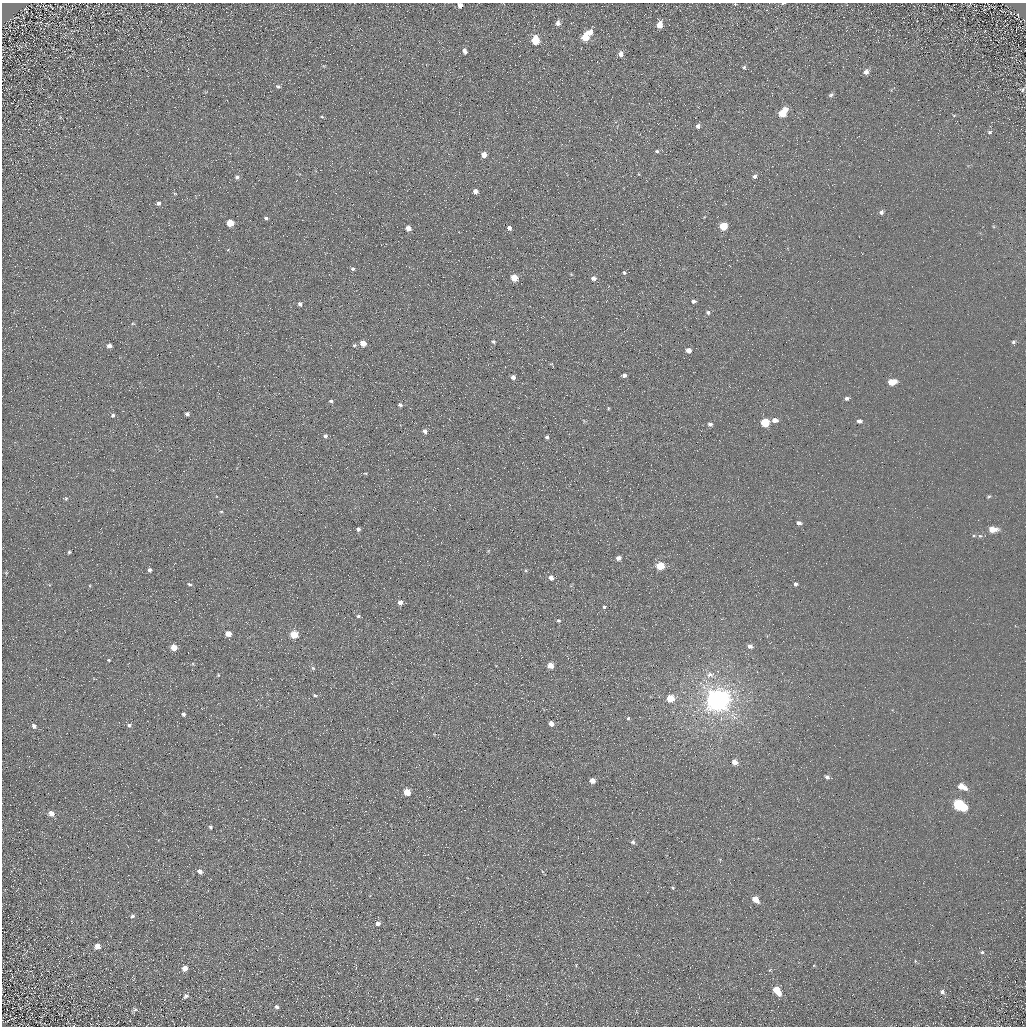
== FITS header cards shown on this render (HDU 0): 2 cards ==
NAXIS1  =                 1024 / Required FITS header
NAXIS2  =                 1024 / Required FITS header

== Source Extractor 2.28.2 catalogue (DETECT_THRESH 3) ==
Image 1024 x 1024 px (HDU 0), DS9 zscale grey, 1 PNG px = 1 image px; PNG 1028 x 1028 px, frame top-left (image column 1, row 1024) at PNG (2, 3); no overlay
Background 5.59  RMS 7.8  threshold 23.3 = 3 sigma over >= 5 px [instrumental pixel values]
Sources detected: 129; all 129 listed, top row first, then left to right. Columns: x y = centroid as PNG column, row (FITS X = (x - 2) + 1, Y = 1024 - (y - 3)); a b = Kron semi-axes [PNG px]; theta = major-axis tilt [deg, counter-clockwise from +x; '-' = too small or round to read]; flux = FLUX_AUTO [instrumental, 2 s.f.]
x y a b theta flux
783 3 5 2 - 470
460 5 4 4 - 2700
407 11 2 2 - 740
1018 15 3 2 - 330
558 23 6 5 - 2200
660 25 7 5 72 4900
590 33 7 5 89 3400
585 37 6 5 - 15000
535 40 6 5 - 20000
464 51 5 4 - 2000
621 54 6 5 - 2500
744 67 5 4 - 670
866 72 7 6 - 2300
278 86 7 5 -15 860
1022 89 5 4 - 940
831 95 7 5 34 1000
783 113 7 5 51 17000
954 115 5 3 - 460
322 117 4 3 - 530
698 126 6 5 - 1500
990 132 6 4 1 900
657 151 5 4 - 830
484 155 5 4 - 4700
639 174 5 3 - 400
754 176 5 5 - 1300
237 177 4 4 - 1400
475 191 4 4 - 2800
175 194 4 3 - 420
158 203 5 4 - 1200
881 212 6 5 - 1400
266 218 4 3 - 900
230 223 5 5 - 11000
723 226 5 5 - 17000
408 228 4 4 - 4200
509 228 4 4 - 2500
353 269 4 3 - 900
624 273 5 4 - 870
514 278 5 4 - 11000
594 278 5 4 - 2100
693 301 5 4 - 1200
300 304 4 4 - 1500
708 312 6 5 - 1100
493 341 5 4 - 840
1013 342 5 4 - 930
363 343 5 4 - 7300
354 345 5 4 - 770
109 346 4 4 - 2100
688 350 4 4 - 3500
551 364 5 3 - 470
624 375 5 3 - 1500
513 377 5 5 - 1800
892 382 6 4 9 11000
333 391 2 2 - 620
847 398 5 4 - 1400
331 401 4 3 - 900
400 405 5 4 - 1300
608 408 5 3 - 450
187 414 4 3 - 1200
113 415 5 4 - 900
775 420 6 4 -8 3100
859 421 5 4 - 1900
765 422 5 5 - 22000
710 424 5 4 - 1400
425 431 5 4 - 1800
325 436 5 4 - 1400
547 437 4 3 - 990
365 473 5 3 - 460
989 496 6 4 17 700
66 498 5 4 - 750
221 511 5 3 - 490
799 523 5 4 - 1600
358 529 4 4 - 1100
992 529 8 5 0 7100
980 536 6 5 - 1000
69 552 3 3 - 640
618 558 4 4 - 2200
660 566 5 5 - 18000
150 570 4 4 - 1400
526 570 5 3 - 550
551 578 5 5 - 2800
189 584 5 4 - 870
795 584 4 4 - 1300
90 586 5 3 - 460
400 602 5 5 - 2700
604 607 4 4 - 720
358 616 4 4 - 840
558 621 5 5 - 760
228 634 5 4 - 5400
294 634 5 5 - 15000
750 646 6 5 - 1800
174 647 5 4 - 7700
109 660 4 3 - 460
550 665 5 4 - 5900
313 668 5 4 - 780
218 675 4 4 - 430
710 675 9 7 -3 2700
315 695 5 4 - 700
670 698 5 5 - 12000
718 700 8 7 - 790000
183 714 4 3 - 1300
628 718 5 4 - 740
551 724 4 4 - 3800
129 725 6 4 8 1200
34 726 7 6 - 1500
734 762 5 4 - 4000
827 777 5 5 - 1500
592 780 5 4 - 4800
962 786 8 5 -27 7100
407 792 5 4 - 13000
959 805 9 5 -26 59000
51 813 6 5 - 3600
210 827 4 4 - 1000
633 842 5 5 - 1300
200 871 5 4 - 2500
672 887 4 3 - 630
755 899 6 4 -46 7100
132 916 5 5 - 1100
378 923 5 5 - 2500
97 946 6 5 - 3400
982 952 5 5 - 730
915 961 5 3 - 510
185 968 6 5 - 3500
777 990 7 5 -54 13000
942 992 6 5 - 1400
186 996 8 6 40 1300
277 1007 5 4 - 1100
135 1010 7 4 34 920
2 1020 2 2 - 420
73 1026 4 3 - 460
At the frame edge (FLAGS 8, measured only in part): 4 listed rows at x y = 783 3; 460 5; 2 1020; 73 1026